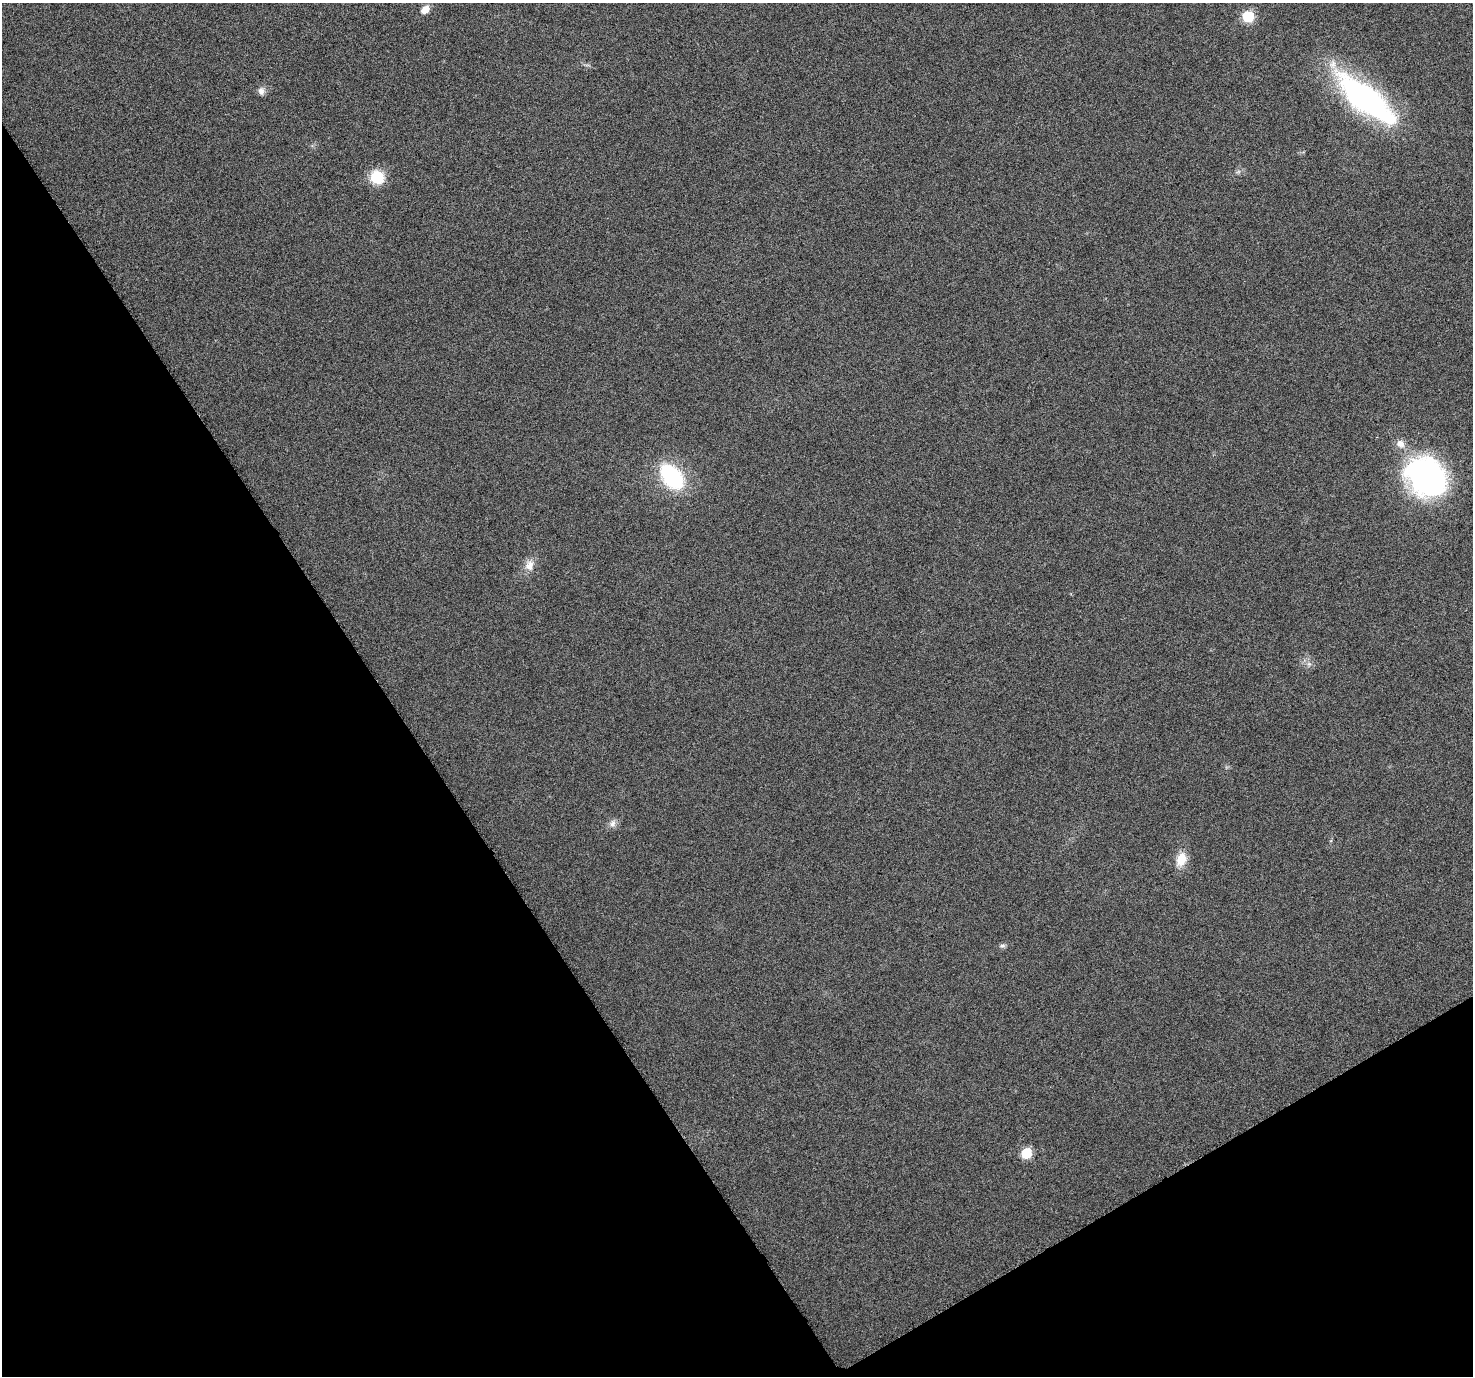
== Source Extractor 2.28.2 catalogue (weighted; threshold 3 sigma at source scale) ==
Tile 14 of 4 x 4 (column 2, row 4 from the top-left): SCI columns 1474-2944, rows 124-1497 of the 5894 x 5802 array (HDU 1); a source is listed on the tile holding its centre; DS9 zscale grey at full resolution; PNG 1475 x 1378 px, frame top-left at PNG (2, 3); no overlay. Shown black and unused: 32% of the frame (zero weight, under 3 of 6 exposures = <1% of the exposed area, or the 3 px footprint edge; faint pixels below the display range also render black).
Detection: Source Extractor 2.28.2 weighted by HDU 2 'WHT'; one run over the whole footprint, this tile lists its part. Background 0.0244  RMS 0.0036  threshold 0.0148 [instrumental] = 3 sigma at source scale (4.09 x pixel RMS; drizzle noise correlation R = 1.36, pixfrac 0.8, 0.0396/0.0396 arcsec/px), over >= 5 px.
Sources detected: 17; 1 inside a brighter object's white glare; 1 cosmic-ray / hot-pixel residue — not listed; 1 inside a brighter listed object's ellipse — not listed separately; the other 14 listed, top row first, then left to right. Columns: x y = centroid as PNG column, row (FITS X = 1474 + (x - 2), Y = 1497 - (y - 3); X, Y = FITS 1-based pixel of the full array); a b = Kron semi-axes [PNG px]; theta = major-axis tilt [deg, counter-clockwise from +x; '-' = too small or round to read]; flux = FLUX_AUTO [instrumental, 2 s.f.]
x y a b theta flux
425 9 11 8 46 2.7
1248 16 6 6 - 29
261 91 10 8 -77 1.6
1363 98 70 28 -39 72
1238 172 7 4 19 0.65
377 177 14 13 - 10
672 477 24 15 -50 36
1426 477 44 36 -48 78
529 565 15 12 70 3.5
1309 664 6 5 - 0.85
613 823 11 8 72 1.7
1181 859 18 12 73 5.6
1002 946 8 6 20 0.86
1026 1153 6 6 - 20